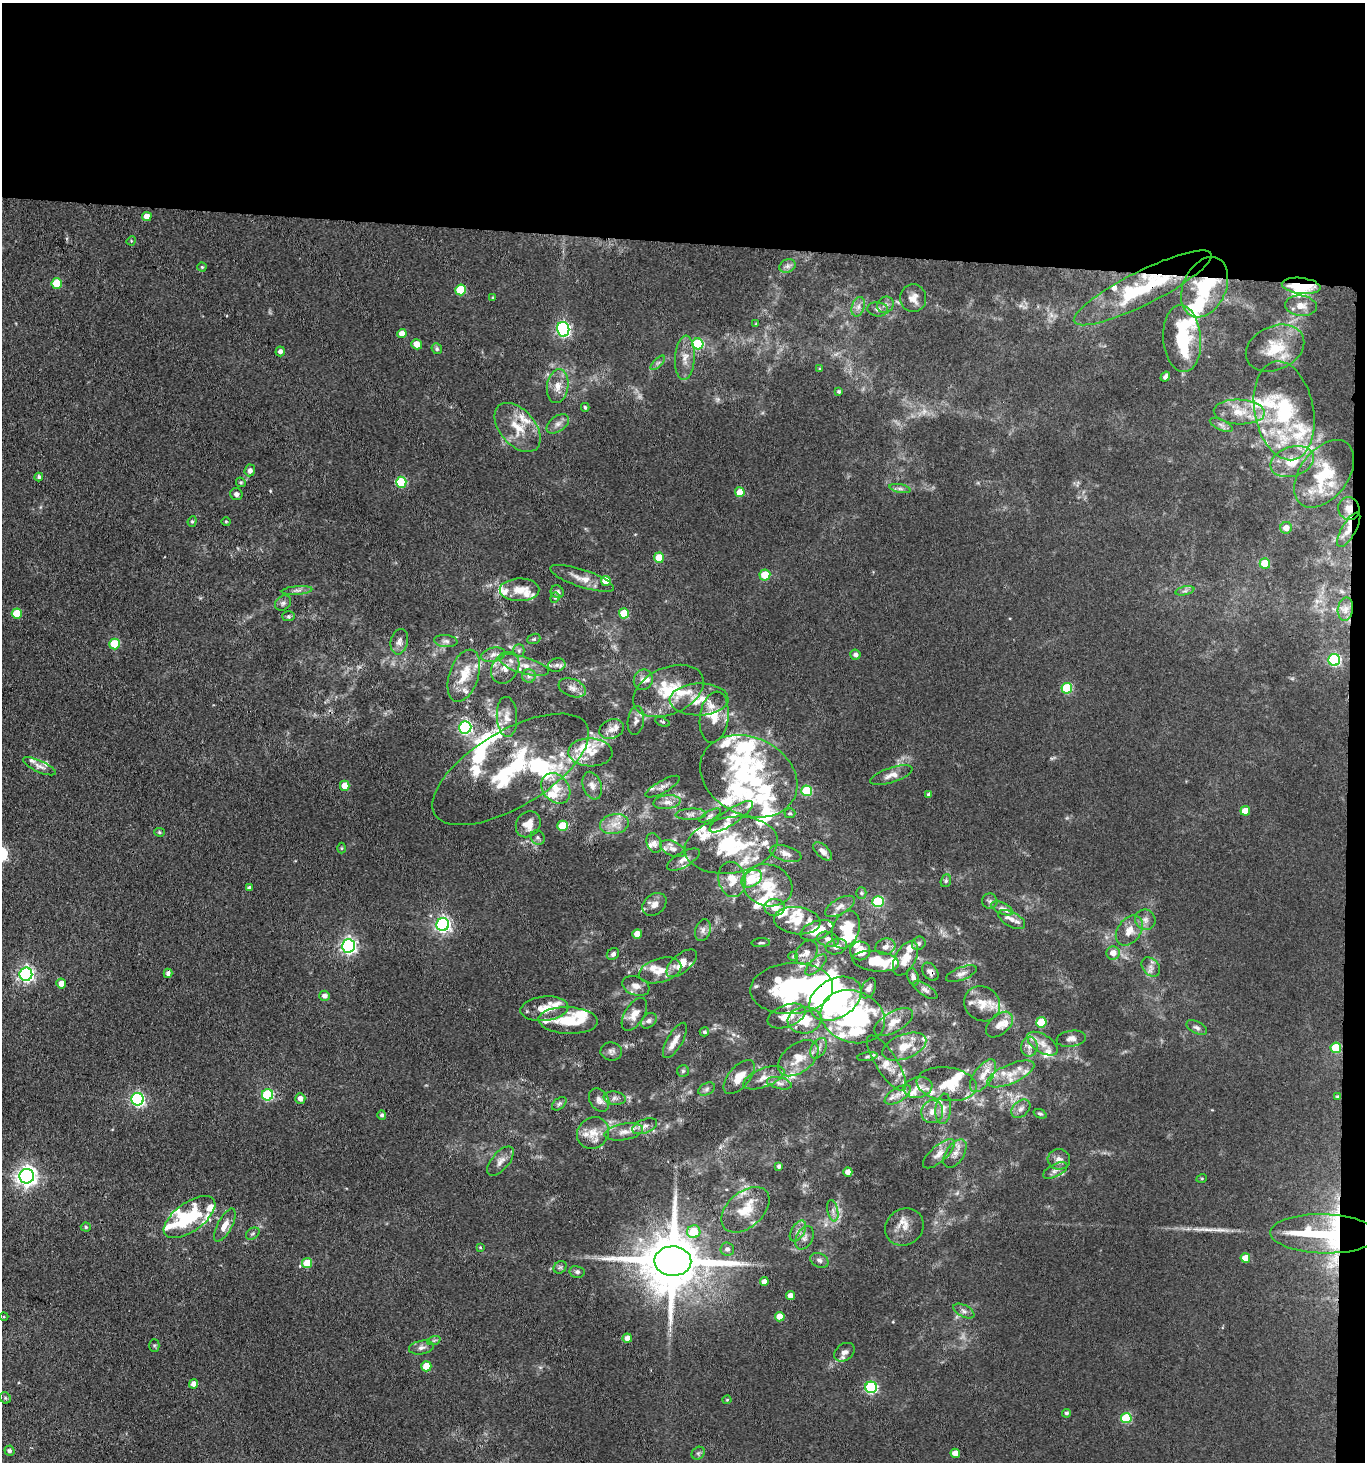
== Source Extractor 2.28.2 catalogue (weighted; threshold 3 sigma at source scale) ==
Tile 3 of 3 x 3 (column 3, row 1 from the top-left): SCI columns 2946-4308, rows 2925-4384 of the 4470 x 4389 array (HDU 1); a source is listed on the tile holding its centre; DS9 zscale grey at full resolution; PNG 1367 x 1464 px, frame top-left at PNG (2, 3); each listed source drawn as its Kron ellipse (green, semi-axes under 4 px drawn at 4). Shown black and unused: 18% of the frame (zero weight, under 3 of 4 exposures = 5% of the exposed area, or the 3 px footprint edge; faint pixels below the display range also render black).
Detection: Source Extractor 2.28.2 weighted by HDU 2 'WHT'; one run over the whole footprint, this tile lists its part. Background 0.063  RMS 0.0065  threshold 0.0292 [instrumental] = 3 sigma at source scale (4.5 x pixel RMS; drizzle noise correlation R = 1.50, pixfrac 1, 0.05/0.05 arcsec/px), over >= 5 px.
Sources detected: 376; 1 too faint to see at this stretch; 6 inside a brighter object's white glare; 1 long thin detection or spike segment (spike, bleed or trail) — neither listed nor drawn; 103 inside a brighter listed object's ellipse — not listed separately; the other 265 listed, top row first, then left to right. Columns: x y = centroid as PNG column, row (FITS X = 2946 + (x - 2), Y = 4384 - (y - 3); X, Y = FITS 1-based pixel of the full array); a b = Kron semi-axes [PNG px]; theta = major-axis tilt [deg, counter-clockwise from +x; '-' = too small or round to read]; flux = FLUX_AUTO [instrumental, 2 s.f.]
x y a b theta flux
147 216 5 4 - 5.7
131 241 5 4 - 0.67
787 266 8 6 21 2.5
202 267 4 4 - 0.83
57 283 5 5 - 20
1301 286 19 8 -7 29
1205 287 32 21 65 40
1143 288 76 17 26 59
461 290 5 5 - 26
493 297 3 3 - 0.85
913 298 14 13 - 6
885 305 9 7 42 2.6
1301 306 16 10 -6 6.6
858 307 10 6 72 3.2
878 309 10 7 -5 2.5
756 324 4 3 - 0.73
563 329 7 6 - 160
402 333 4 4 - 6.1
1182 339 33 19 -86 31
417 344 5 5 - 6.5
698 344 5 5 - 44
1275 348 30 22 24 22
437 349 6 5 - 1.4
280 351 5 4 - 2.5
685 358 22 10 87 7.6
658 363 9 3 45 1.3
820 369 3 3 - 0.62
1165 377 5 4 - 2
558 386 17 10 81 7.2
838 391 4 4 - 1
585 407 4 3 - 1.1
1284 411 50 29 -79 64
1239 412 25 12 -3 15
558 424 13 7 37 3.7
1221 425 12 5 -24 2.5
518 427 29 17 -49 19
1292 462 22 15 18 17
250 470 6 5 - 2.6
1324 474 38 24 53 31
39 477 4 3 - 1.7
241 482 5 4 - 0.93
401 482 5 5 - 34
900 489 10 4 -11 2
740 492 5 5 - 10
236 494 6 6 - 2.1
1349 509 11 10 - 5
192 521 5 4 - 0.93
226 522 4 4 - 0.73
1286 528 6 5 - 5.4
1349 530 19 7 60 6
659 558 5 5 - 16
1265 563 5 5 - 23
765 575 5 5 - 17
582 578 33 8 -18 8.6
606 581 5 5 - 10
297 590 15 4 5 2.6
519 590 20 11 1 8.9
1185 591 10 4 13 1.7
557 592 7 6 - 1.9
555 598 5 4 - 0.98
283 603 9 7 37 2
1345 609 11 7 82 4.1
624 613 5 5 - 16
17 614 5 5 - 20
288 616 6 5 - 1
534 639 7 5 19 1
446 641 12 6 -6 2.4
399 642 13 8 77 3.2
114 644 5 5 - 26
519 651 6 5 - 1.4
493 655 12 7 13 3.5
855 655 5 5 - 2.2
1334 660 6 6 - 87
524 665 26 8 -16 8.7
557 665 9 6 14 2.5
505 668 17 13 58 8.9
464 676 27 14 72 15
529 676 7 6 - 2.1
643 680 10 9 - 3.9
572 688 14 8 -20 4.4
1067 688 5 5 - 36
668 691 37 23 24 31
699 699 29 16 1 16
507 717 20 10 -87 7.3
714 717 26 14 82 12
636 721 14 8 82 3.6
662 722 8 3 -22 0.83
465 727 6 6 - 130
612 729 13 9 20 4.8
590 752 22 14 -2 11
40 766 18 6 -24 3.8
511 769 88 38 31 81
891 775 22 7 18 5
749 776 51 39 -26 88
345 786 5 5 - 8.8
592 786 14 9 -71 4.5
663 787 19 6 29 3.8
556 788 17 13 -52 11
807 791 5 5 - 37
929 794 4 4 - 1.9
667 802 13 7 6 4.5
1245 811 5 5 - 9
790 813 5 5 - 1
691 814 15 5 3 3.1
710 816 12 4 28 2
731 817 25 7 34 7.4
528 824 14 11 55 8.2
614 824 14 10 10 7.7
563 826 5 5 - 23
159 832 5 4 - 0.9
538 838 8 6 -47 1.7
654 843 10 7 -68 3.1
731 845 47 28 8 51
342 848 5 3 - 0.68
673 849 13 7 -22 3.6
823 851 11 6 -42 3.2
786 854 16 7 -15 3.9
684 859 18 7 29 4.8
732 879 18 13 -76 10
752 879 11 7 32 32
946 881 6 5 - 1.2
768 885 25 20 -19 21
249 888 4 3 - 1.9
861 893 5 5 - 1
990 901 8 7 - 1.9
878 902 5 5 - 54
654 904 13 10 39 4.9
840 906 16 7 29 4.6
775 907 10 8 -2 7
1002 908 11 5 -25 2.8
1012 919 15 7 -29 4.9
1145 920 10 9 - 3.9
797 921 23 13 -6 14
443 925 6 6 - 190
703 930 11 7 74 3.1
817 930 17 9 19 14
846 930 19 13 71 20
1129 931 17 11 54 7.7
637 934 5 5 - 7.4
828 939 11 7 -13 4
761 943 9 4 4 1.3
919 943 7 6 - 1.5
348 946 6 6 - 210
836 947 11 7 14 3.6
885 947 10 8 18 3.5
860 951 10 9 - 9.9
807 953 13 10 55 5.3
1113 953 7 6 - 5.6
613 954 7 5 42 1.7
793 956 5 4 - 0.85
906 958 19 10 62 8.9
876 961 23 10 -6 21
682 963 18 9 41 9.5
816 965 13 6 45 3.1
1151 967 11 7 -47 3.3
660 970 22 12 16 9.8
930 972 10 7 -55 2.7
168 973 4 4 - 2.6
26 974 6 6 - 200
961 974 16 6 21 3.2
913 977 9 5 -69 2.2
61 983 5 5 - 5.3
636 986 14 9 -20 4.9
792 988 41 25 3 140
869 988 11 6 63 3
925 990 14 5 -33 2.4
325 996 5 5 - 3.1
835 999 28 19 30 150
982 1004 19 17 -39 11
544 1009 24 12 6 10
634 1014 18 9 58 7
787 1016 20 11 21 12
853 1017 33 26 -19 120
804 1020 17 13 4 18
568 1021 29 13 -2 20
649 1021 9 6 42 2.1
894 1022 21 10 30 7.4
1041 1022 5 5 - 25
999 1025 16 10 42 6.2
1197 1028 11 6 -29 2.2
704 1032 5 4 - 1.4
1071 1039 14 8 9 3.6
675 1040 20 7 60 5.9
1042 1044 17 9 -32 6.2
904 1047 23 12 21 11
1029 1047 10 8 83 3.6
819 1048 11 7 58 3.4
1336 1048 5 5 - 28
611 1052 11 9 -7 2.5
867 1056 10 3 9 1.4
798 1058 23 14 38 13
887 1063 32 10 -57 8.5
683 1071 6 6 - 1.3
1011 1074 25 9 24 11
983 1076 19 9 56 8
739 1077 20 10 49 9.2
764 1078 21 9 21 7.5
779 1083 13 6 -13 3.1
947 1084 30 16 -7 19
918 1088 14 10 11 6.9
707 1089 9 5 28 2
267 1095 6 5 - 68
898 1095 15 7 32 4.9
1338 1097 4 4 - 1.4
300 1098 5 5 - 3.6
615 1098 11 6 -6 2.7
138 1099 6 6 - 130
599 1100 12 9 -59 3.9
559 1104 8 5 41 1.4
943 1109 15 7 84 4.6
1021 1109 11 7 42 3.2
932 1112 11 11 - 6.3
1040 1114 7 4 -20 1
382 1115 5 4 - 1.6
645 1126 13 7 21 3.6
624 1132 19 8 10 5.5
593 1133 17 15 39 9.5
939 1154 20 8 41 5.7
955 1154 16 9 57 5.2
1059 1159 11 10 - 4.1
500 1161 17 8 50 4.8
779 1166 4 4 - 1.5
1055 1170 13 6 27 3.1
848 1172 4 4 - 5.5
27 1176 7 7 - 400
1202 1178 5 3 - 0.62
745 1210 28 17 41 18
833 1211 11 5 -78 2.7
190 1217 30 14 36 35
225 1225 18 7 62 6.3
86 1227 5 4 - 1.3
904 1227 20 17 36 9.1
798 1231 11 6 58 3.1
694 1232 6 6 - 19
253 1234 7 5 34 1.2
1324 1234 53 19 -2 82
804 1238 12 8 61 3.3
480 1247 4 3 - 0.67
727 1249 7 6 - 2.5
1245 1258 5 4 - 10
819 1260 9 7 -26 2.3
673 1261 18 15 -2 5900
307 1263 5 5 - 17
560 1267 7 5 42 1.4
577 1272 7 6 - 1.5
764 1282 4 4 - 3.9
791 1296 4 4 - 4.9
964 1311 11 6 -27 2.4
4 1317 4 3 - 0.57
780 1317 5 5 - 8.4
627 1338 4 4 - 4.2
434 1340 7 4 19 1
154 1345 6 5 - 1.1
421 1347 12 6 9 2.8
844 1352 11 8 36 3.5
426 1366 5 5 - 16
193 1384 4 4 - 3.4
871 1387 6 6 - 82
5 1398 6 5 - 1
727 1400 4 4 - 0.74
1066 1413 4 4 - 1.4
1126 1418 5 5 - 38
9 1451 5 5 - 1.8
698 1453 7 6 - 1.4
955 1453 4 4 - 4.9
Overlapping masked pixels (flux is a lower limit): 9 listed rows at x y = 1301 286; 1205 287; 1143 288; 1349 509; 1349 530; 511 769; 930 972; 835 999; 1324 1234